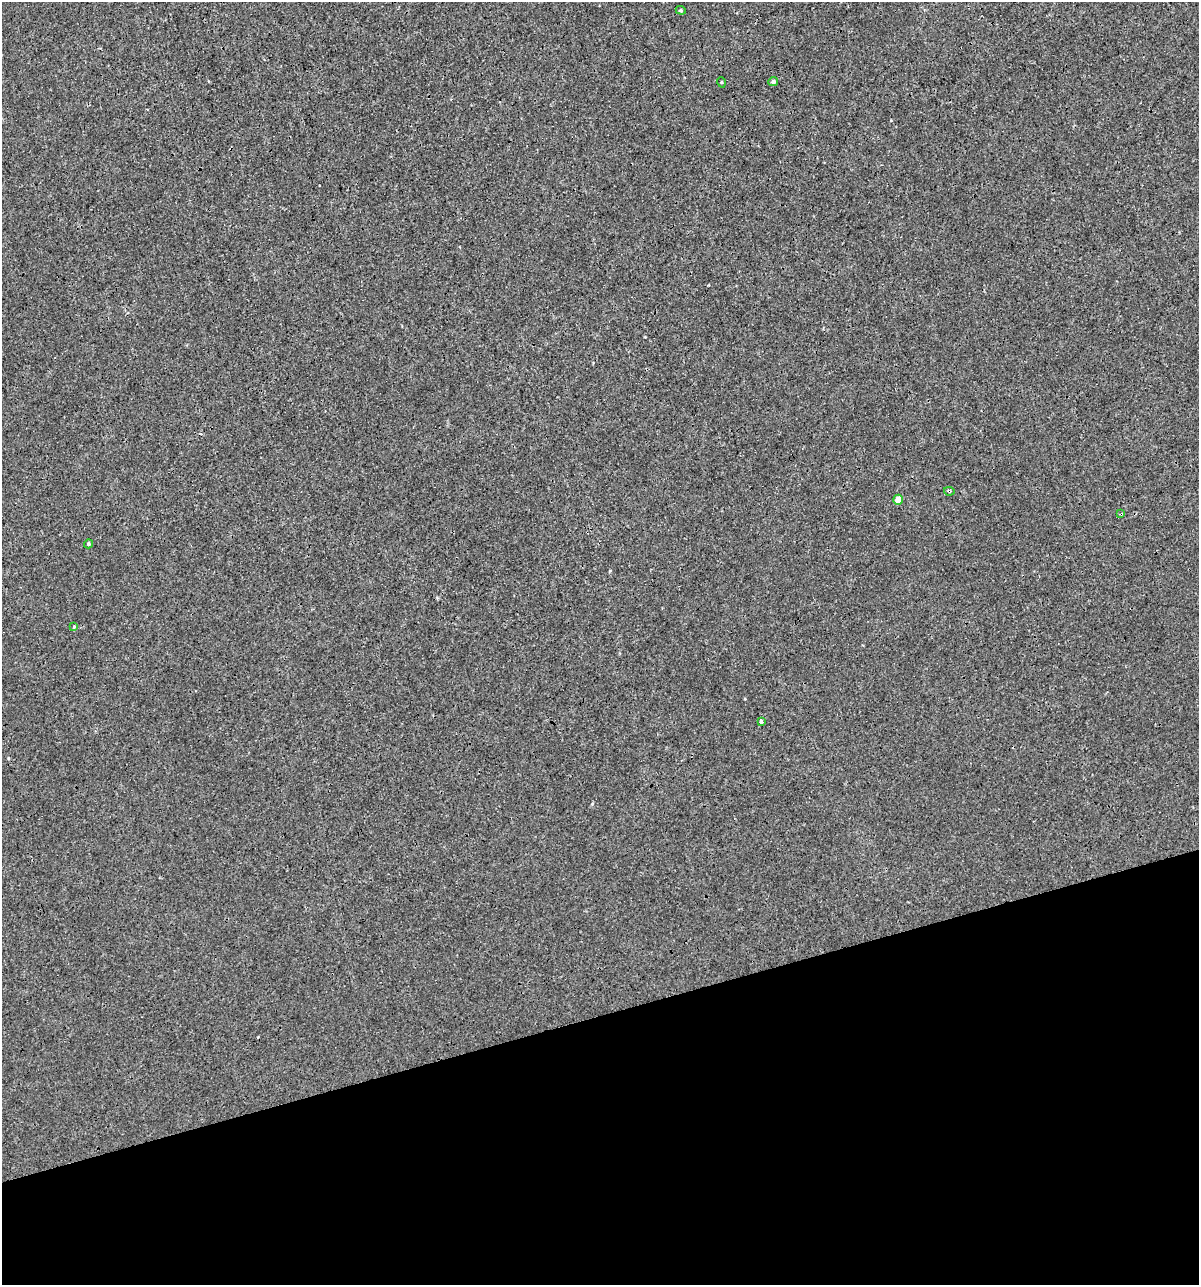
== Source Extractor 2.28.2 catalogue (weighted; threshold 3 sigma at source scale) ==
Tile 14 of 4 x 4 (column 2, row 4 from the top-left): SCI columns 1244-2440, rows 1-1283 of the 4930 x 5132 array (HDU 1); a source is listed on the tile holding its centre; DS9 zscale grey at full resolution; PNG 1201 x 1287 px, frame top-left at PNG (2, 2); each listed source drawn as its Kron ellipse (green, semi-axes under 4 px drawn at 4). Shown black and unused: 21% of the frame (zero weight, under 3 of 4 exposures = <1% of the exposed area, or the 3 px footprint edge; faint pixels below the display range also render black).
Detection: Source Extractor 2.28.2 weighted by HDU 2 'WHT'; one run over the whole footprint, this tile lists its part. Background 2.15e-04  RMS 0.0017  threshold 0.00763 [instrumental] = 3 sigma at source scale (4.5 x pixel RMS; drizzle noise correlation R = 1.50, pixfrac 1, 0.0396/0.0396 arcsec/px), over >= 5 px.
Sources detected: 9; all 9 listed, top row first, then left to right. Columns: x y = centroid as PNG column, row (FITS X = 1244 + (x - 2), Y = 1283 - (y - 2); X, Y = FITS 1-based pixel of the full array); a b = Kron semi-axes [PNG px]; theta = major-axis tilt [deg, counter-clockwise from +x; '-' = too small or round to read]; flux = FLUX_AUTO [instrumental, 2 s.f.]
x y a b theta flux
681 10 5 4 - 0.2
721 82 5 3 - 0.13
773 82 5 4 - 0.37
949 491 5 3 - 0.29
898 500 5 4 - 1.5
1121 514 3 2 - 0.18
88 544 5 4 - 0.29
74 627 4 3 - 0.31
761 722 4 3 - 1
Overlapping masked pixels (flux is a lower limit): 2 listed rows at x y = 949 491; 1121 514